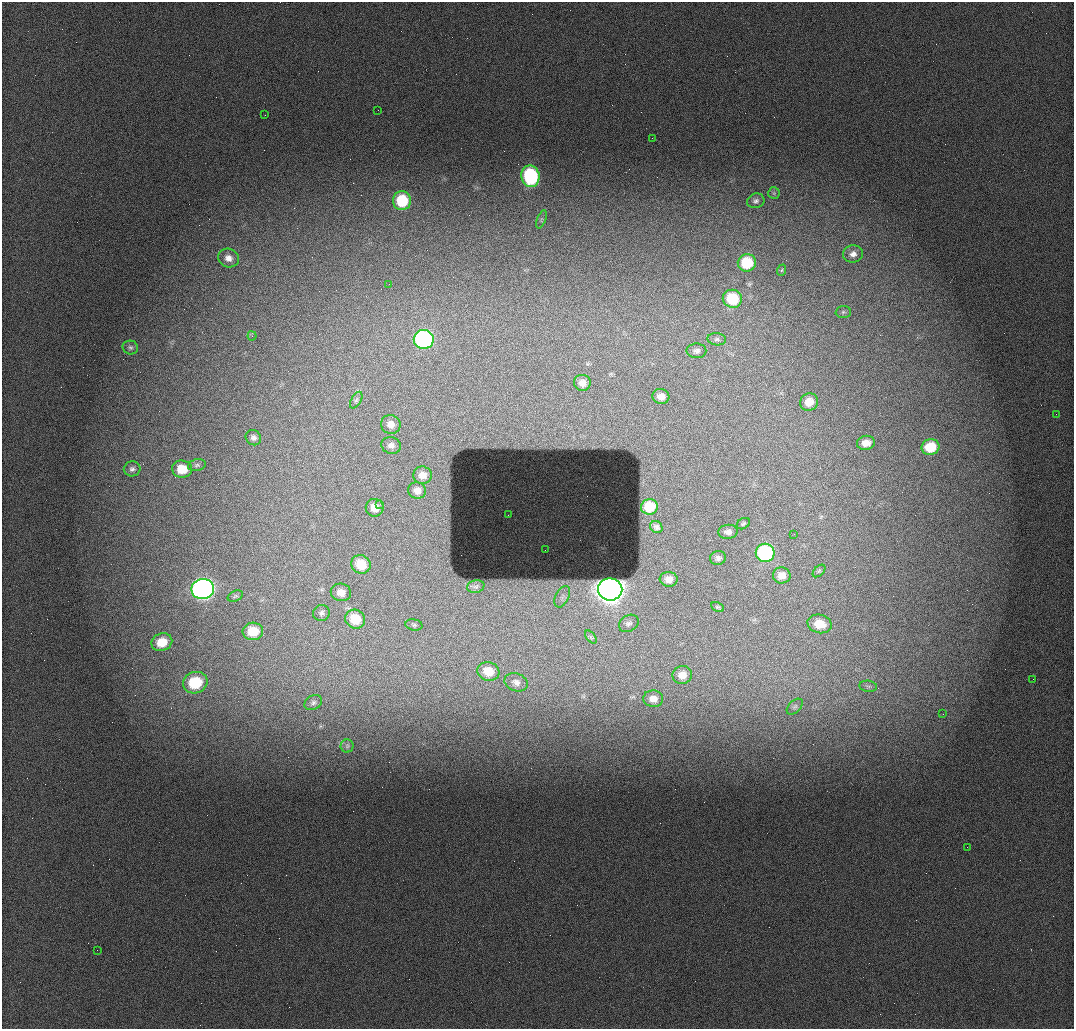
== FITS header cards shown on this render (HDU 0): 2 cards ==
NAXIS1  =                 1072 / length of data axis 1
NAXIS2  =                 1027 / length of data axis 2

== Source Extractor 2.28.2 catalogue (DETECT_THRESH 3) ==
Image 1072 x 1027 px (HDU 0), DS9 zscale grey, 1 PNG px = 1 image px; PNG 1076 x 1031 px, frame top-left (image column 1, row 1027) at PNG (2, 2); each listed source drawn as its Kron ellipse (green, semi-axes under 4 px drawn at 4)
Background 984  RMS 11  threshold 32.7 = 3 sigma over >= 5 px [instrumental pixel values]
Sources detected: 78; all 78 listed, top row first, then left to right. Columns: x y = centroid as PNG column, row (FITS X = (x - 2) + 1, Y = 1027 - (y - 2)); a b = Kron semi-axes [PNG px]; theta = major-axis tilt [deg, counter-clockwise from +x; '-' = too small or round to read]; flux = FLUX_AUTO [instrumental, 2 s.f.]
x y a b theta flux
378 110 3 2 - 610
265 115 2 2 - 2200
652 138 2 2 - 350
530 176 11 9 -79 90000
774 193 5 5 - 1300
402 201 9 9 - 37000
756 201 9 7 18 2500
541 219 9 3 69 1200
853 254 10 8 6 4700
228 258 10 9 - 5900
747 263 9 8 - 27000
782 270 6 3 70 950
389 284 2 2 - 400
732 299 10 9 - 29000
843 312 7 6 - 1700
252 336 4 4 - 1200
424 339 10 9 - 130000
717 339 9 6 -9 2100
130 347 8 7 - 1900
696 351 10 7 -1 3000
582 383 8 8 - 5300
661 396 8 7 - 6200
356 400 9 5 59 1700
809 402 9 8 - 9300
1056 414 2 2 - 2400
391 424 10 9 - 5800
253 438 8 7 - 2700
866 443 9 7 8 7800
391 445 9 8 - 3700
930 447 9 8 - 25000
197 465 9 6 11 1900
132 469 8 7 - 2600
182 469 10 8 -5 16000
422 475 9 8 - 5900
417 491 9 8 - 5000
380 504 2 2 - 730
649 507 8 7 - 16000
375 508 9 9 - 8500
508 515 2 2 - 400
743 524 7 5 33 1400
656 527 6 5 - 2200
728 532 10 7 6 3800
794 534 2 2 - 300
545 550 3 2 - 720
765 553 9 9 - 82000
718 558 8 7 - 2900
361 564 10 9 - 18000
819 571 7 4 45 1300
782 575 9 8 - 7100
669 579 9 7 -4 6100
476 587 8 6 12 2200
203 589 11 10 - 360000
610 589 12 11 - 910000
341 592 10 8 -12 6900
235 596 8 5 25 1400
562 597 11 6 63 3500
717 607 7 4 -26 1100
321 613 8 8 - 2500
355 619 10 9 - 20000
629 623 10 8 33 2900
819 624 12 9 -15 15000
414 625 8 5 -9 1700
253 631 10 9 - 18000
591 637 7 4 -53 1400
162 642 10 8 22 16000
488 671 11 9 -16 13000
682 675 10 9 - 6800
1033 679 2 2 - 1100
516 682 12 9 -20 4000
195 683 12 10 19 41000
868 686 9 5 -7 2300
653 699 10 8 -7 6800
313 703 9 7 33 2400
795 707 10 6 45 2000
943 714 3 2 - 390
347 746 6 6 - 1800
967 847 2 2 - 360
97 950 2 2 - 370